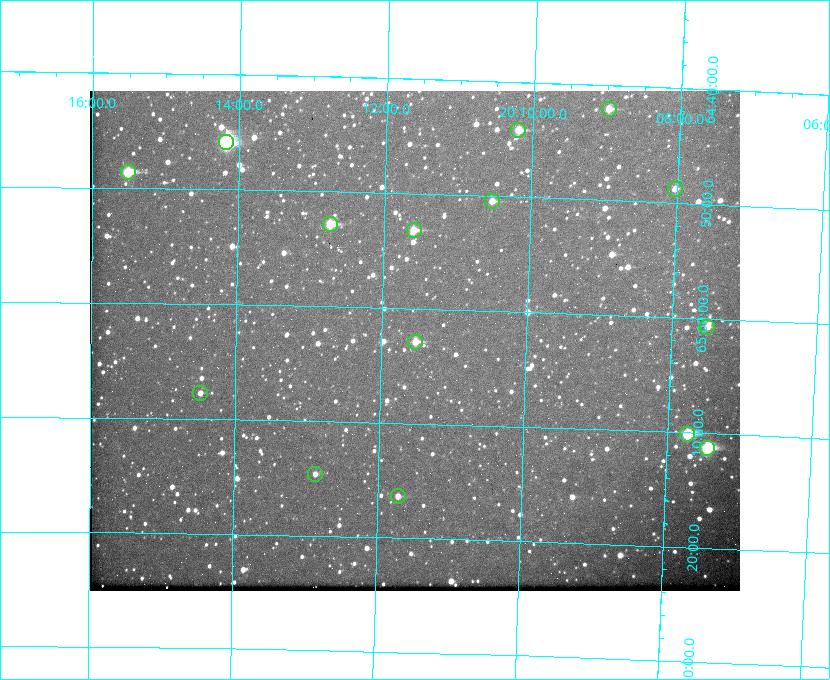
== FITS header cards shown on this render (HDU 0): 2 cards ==
NAXIS1  =                  650
NAXIS2  =                  500

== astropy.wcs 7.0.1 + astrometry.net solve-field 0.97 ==
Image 650 x 500 px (HDU 0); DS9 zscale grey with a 90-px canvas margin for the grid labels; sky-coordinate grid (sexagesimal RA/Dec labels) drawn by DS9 from the SOLVED WCS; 15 Tycho-2 reference stars matched to detected sources circled (green)
Header WCS: none
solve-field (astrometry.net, Tycho-2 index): SOLVED blind (the file carries no WCS)
Solved WCS: RA---TAN-SIP/DEC--TAN-SIP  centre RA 20:11:32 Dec +65:03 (302.88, +65.05 deg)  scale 5.23 arcsec/px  FOV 56.7' x 43.6'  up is +178 deg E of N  parity flipped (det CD > 0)
(file carries no celestial WCS; the grid is the blind solution)
Tycho-2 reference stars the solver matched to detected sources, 15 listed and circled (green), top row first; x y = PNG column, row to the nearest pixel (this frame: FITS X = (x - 91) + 1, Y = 500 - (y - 91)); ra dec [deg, ICRS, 3 dp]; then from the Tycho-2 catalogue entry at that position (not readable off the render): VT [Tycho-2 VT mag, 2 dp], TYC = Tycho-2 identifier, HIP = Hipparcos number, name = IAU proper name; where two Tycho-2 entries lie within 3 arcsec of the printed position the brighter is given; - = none
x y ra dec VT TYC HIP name
610 109 302.245 +64.701 10.15 4240-635-1 - -
519 130 302.549 +64.736 9.65 4240-950-1 - -
227 142 303.544 +64.765 7.36 4240-620-1 99731 -
129 172 303.878 +64.810 8.93 4240-794-1 - -
676 189 302.008 +64.813 10.38 4240-809-1 - -
493 201 302.633 +64.841 10.69 4240-985-1 - -
331 224 303.184 +64.880 9.02 4240-488-1 - -
415 230 302.897 +64.886 9.40 4240-717-1 - -
708 327 301.878 +65.011 10.80 4240-59-1 - -
416 342 302.882 +65.048 10.25 4240-98-1 - -
201 393 303.620 +65.129 11.18 4240-34-1 - -
688 434 301.932 +65.168 8.01 4240-866-1 99147 -
708 448 301.862 +65.188 7.70 4240-604-1 99125 -
316 474 303.217 +65.244 11.17 4240-236-1 - -
399 496 302.928 +65.273 10.74 4240-760-1 - -